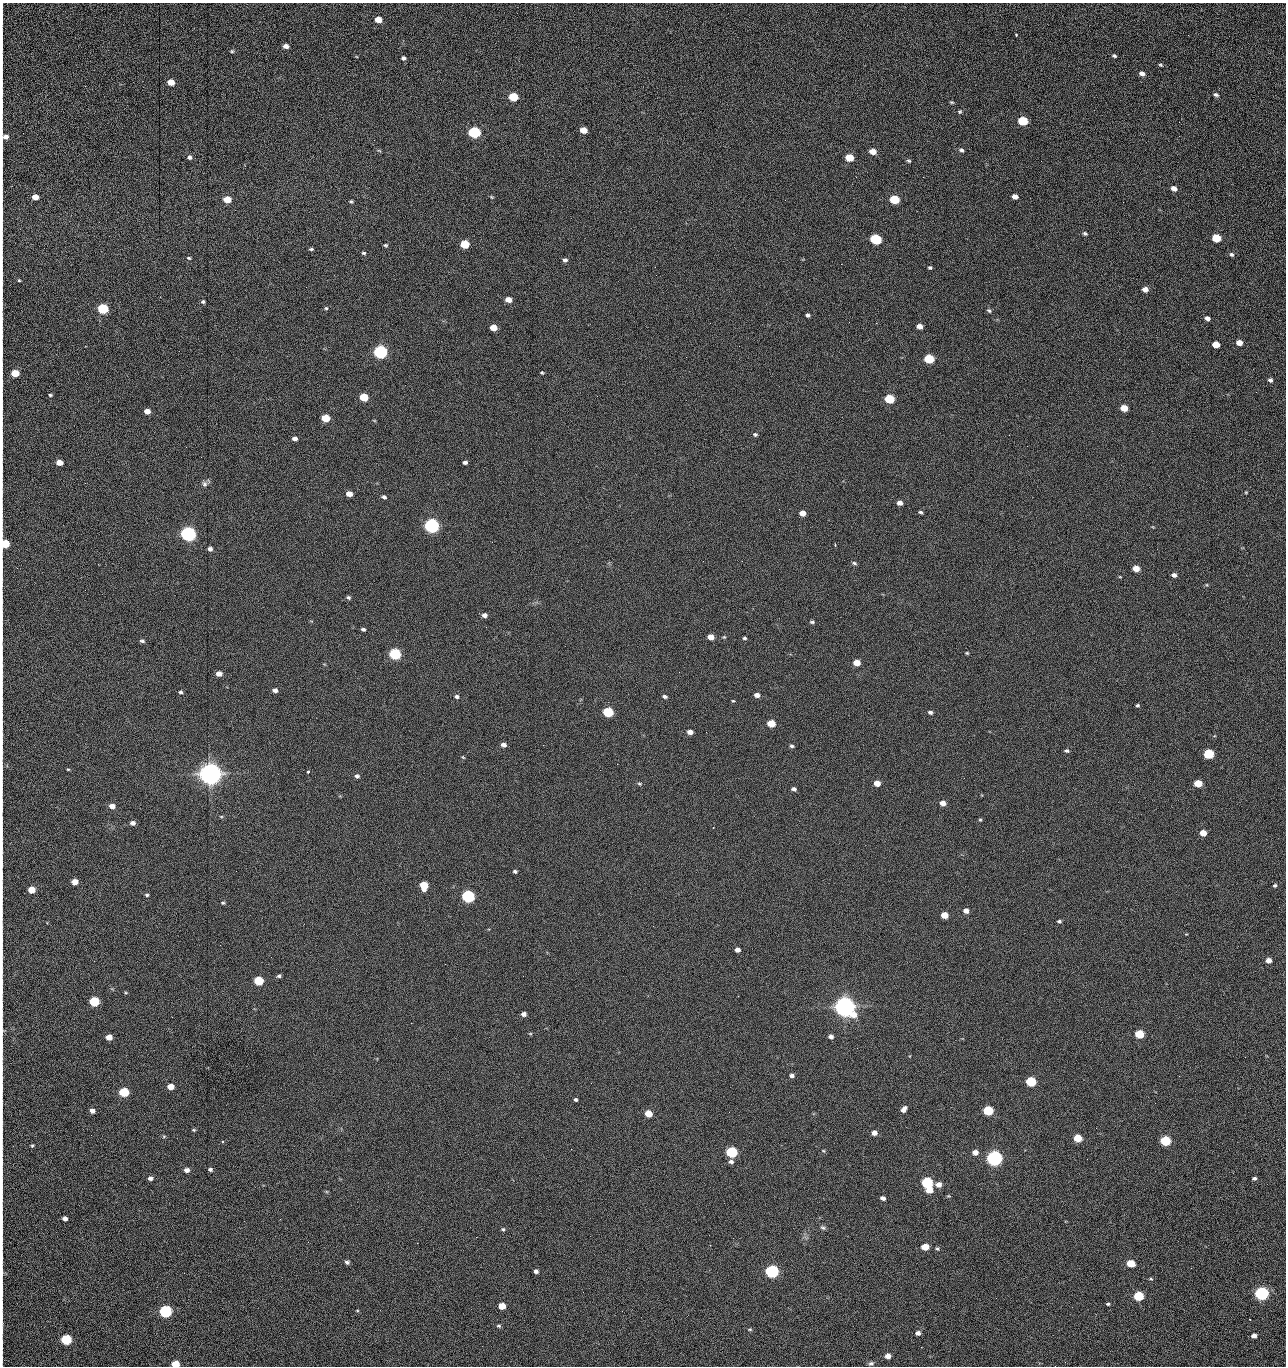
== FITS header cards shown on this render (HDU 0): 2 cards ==
NAXIS1  =                 1284 /fastest changing axis
NAXIS2  =                 1364 /next to fastest changing axis

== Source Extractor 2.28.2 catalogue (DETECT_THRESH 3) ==
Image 1284 x 1364 px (HDU 0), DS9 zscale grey, 1 PNG px = 1 image px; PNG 1288 x 1368 px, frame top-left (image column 1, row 1364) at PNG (2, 3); no overlay
Background 144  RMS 15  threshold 44.4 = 3 sigma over >= 5 px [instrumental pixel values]
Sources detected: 272; all 272 listed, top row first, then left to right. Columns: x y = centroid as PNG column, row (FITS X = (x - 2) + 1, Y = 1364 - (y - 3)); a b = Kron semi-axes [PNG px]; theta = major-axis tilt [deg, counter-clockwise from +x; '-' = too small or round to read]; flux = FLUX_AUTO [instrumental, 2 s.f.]
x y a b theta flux
2 8 10 2 90 1.8e+03
2 20 12 2 90 2.1e+03
378 20 6 4 -7 1.3e+04
1016 35 3 2 - 1.7e+03
1188 35 3 2 - 8.8e+02
2 42 19 2 90 3.2e+03
286 46 6 4 -9 5.2e+03
232 51 5 4 - 1.4e+03
1114 56 6 4 -20 1.7e+03
403 58 5 4 - 2.3e+03
2 61 18 2 90 3.0e+03
1160 65 5 3 - 1.3e+03
1142 74 6 5 - 4.4e+03
171 82 5 5 - 1.4e+04
2 92 20 2 90 3.6e+03
1216 95 7 5 -17 2.3e+03
513 97 6 5 - 4.2e+04
952 102 4 3 - 1.2e+03
2 112 10 2 90 1.9e+03
960 112 5 4 - 1.4e+03
1023 121 6 5 - 6.0e+04
1179 122 2 2 - 6.8e+02
583 130 6 5 - 1.4e+04
474 132 6 5 - 1.6e+05
5 138 21 8 79 8.2e+03
379 150 6 4 -20 1.1e+03
961 150 6 5 - 2.1e+03
873 151 6 4 -16 1.2e+04
189 157 6 6 - 2.7e+03
849 157 6 5 - 2.8e+04
909 161 5 4 - 1.5e+03
1041 161 2 2 - 1.1e+03
2 164 10 2 90 1.7e+03
856 177 3 2 - 1.6e+03
923 177 2 2 - 1.2e+04
1174 188 6 4 -26 6.4e+03
35 197 5 4 - 1.0e+04
491 197 5 4 - 1.1e+03
1015 197 5 4 - 5.5e+03
227 199 6 5 - 2.0e+04
894 199 6 5 - 5.1e+04
351 201 5 4 - 1.4e+03
1123 202 2 2 - 5.4e+02
2 212 20 2 90 3.8e+03
1085 234 6 4 -24 1.6e+03
1216 238 6 5 - 4.2e+04
876 239 6 5 - 1.0e+05
465 244 6 5 - 4.0e+04
386 245 6 5 - 1.4e+03
311 249 5 3 - 1.5e+03
364 253 5 4 - 1.6e+03
1231 254 6 5 - 2.1e+03
189 258 5 4 - 1.2e+03
565 260 5 4 - 2.7e+03
841 264 2 2 - 1.8e+04
930 267 4 4 - 1.5e+03
656 275 2 2 - 9.7e+02
19 280 4 3 - 1.1e+03
2 283 10 2 90 1.8e+03
306 287 2 2 - 3.6e+02
1145 289 5 4 - 7.3e+03
508 300 5 4 - 9.2e+03
203 302 4 4 - 1.8e+03
326 308 5 4 - 1.4e+03
103 309 6 5 - 1.0e+05
989 311 7 4 -37 1.8e+03
808 315 4 4 - 2.2e+03
1207 318 5 4 - 3.7e+03
710 323 2 2 - 2.2e+03
919 326 5 4 - 7.6e+03
493 328 5 5 - 1.5e+04
1239 343 5 4 - 1.0e+04
1216 344 5 5 - 1.6e+04
380 352 6 5 - 3.0e+05
2 353 11 2 90 1.9e+03
929 359 6 5 - 5.7e+04
15 373 5 5 - 2.4e+04
542 373 4 3 - 1.2e+03
1270 380 5 4 - 2.6e+03
2 383 12 2 90 1.7e+03
1256 392 3 2 - 1.0e+03
50 395 4 3 - 1.4e+03
364 397 6 5 - 3.7e+04
889 399 6 5 - 5.9e+04
2 407 8 2 90 1.5e+03
1124 408 5 5 - 1.8e+04
147 411 5 4 - 8.2e+03
325 418 6 5 - 2.8e+04
374 420 5 3 - 8.1e+02
755 434 6 5 - 1.8e+03
1009 435 2 2 - 2.2e+03
295 439 5 4 - 3.8e+03
2 446 14 2 90 2.2e+03
186 447 2 2 - 2.2e+03
59 462 5 4 - 1.2e+04
465 462 4 3 - 2.5e+03
2 469 14 2 90 2.1e+03
85 483 2 2 - 6.5e+02
204 484 8 7 - 3.1e+03
1246 492 4 3 - 8.7e+02
349 494 5 4 - 9.7e+03
384 497 5 4 - 2.4e+03
900 503 5 4 - 5.6e+03
921 512 4 3 - 1.7e+03
802 513 5 4 - 8.5e+03
432 526 6 5 - 5.0e+05
188 534 6 5 - 5.4e+05
492 542 2 2 - 1.8e+03
5 544 5 5 - 4.1e+04
835 545 3 3 - 8.5e+02
210 549 4 4 - 3.7e+03
742 561 2 2 - 5.5e+02
854 563 6 4 -16 2.0e+03
1136 568 5 4 - 1.3e+04
1174 575 5 4 - 3.8e+03
1120 577 4 3 - 7.6e+02
1207 585 5 4 - 1.0e+03
348 597 5 4 - 2.0e+03
484 615 5 4 - 4.3e+03
812 622 6 4 -9 1.7e+03
363 629 4 3 - 2.0e+03
2 633 12 2 90 1.8e+03
711 637 5 4 - 1.0e+04
744 638 4 3 - 1.6e+03
142 641 6 4 -13 2.1e+03
967 653 4 4 - 1.0e+03
395 654 6 5 - 1.6e+05
857 663 5 4 - 1.4e+04
2 671 9 2 90 1.4e+03
679 672 2 2 - 1.3e+03
219 674 5 4 - 7.2e+03
275 690 5 4 - 4.1e+03
181 692 5 4 - 1.8e+03
757 695 5 4 - 5.6e+03
457 696 7 5 -9 2.5e+03
665 696 5 4 - 2.4e+03
733 701 4 3 - 1.0e+03
1137 705 4 3 - 1.5e+03
608 712 6 5 - 7.5e+04
930 712 5 4 - 2.6e+03
771 724 5 5 - 2.7e+04
690 732 5 4 - 7.3e+03
2 741 7 2 90 7.8e+02
504 745 5 4 - 4.3e+03
543 745 2 2 - 2.1e+03
791 746 5 4 - 1.9e+03
1067 751 6 4 -5 2.0e+03
1209 754 6 5 - 7.6e+04
463 757 5 4 - 9.6e+02
617 764 2 2 - 2.0e+03
68 769 4 3 - 8.9e+02
308 772 3 3 - 2.1e+03
210 774 8 7 - 1.8e+06
357 776 5 5 - 2.8e+03
877 783 5 4 - 1.0e+04
1198 783 5 5 - 2.4e+04
639 784 6 5 - 1.5e+03
794 789 5 4 - 2.8e+03
943 803 5 4 - 7.9e+03
112 806 6 5 - 6.7e+03
221 816 5 3 - 9.7e+02
980 820 4 4 - 1.1e+03
133 823 5 5 - 3.9e+03
713 828 2 2 - 5.5e+02
1203 833 5 4 - 1.5e+04
515 871 4 4 - 1.8e+03
2 878 8 2 90 1.3e+03
75 882 5 4 - 1.2e+04
424 885 6 5 - 2.7e+04
1275 885 4 4 - 1.7e+03
32 890 5 5 - 1.6e+04
147 895 4 3 - 1.6e+03
468 896 6 5 - 2.4e+05
223 903 4 4 - 1.3e+03
966 911 5 5 - 5.7e+03
944 915 5 4 - 1.8e+04
1059 921 5 4 - 1.8e+03
737 950 5 4 - 5.8e+03
1268 960 5 4 - 7.3e+03
2 969 17 2 90 3.0e+03
279 976 5 4 - 2.0e+03
523 976 2 2 - 1.2e+03
259 981 6 5 - 6.0e+04
126 993 5 3 - 9.6e+02
738 996 2 2 - 4.5e+02
94 1001 6 5 - 7.5e+04
845 1007 8 7 - 1.4e+06
523 1014 5 4 - 4.3e+03
411 1023 2 2 - 3.6e+03
2 1031 15 3 90 2.7e+03
530 1034 6 3 0 1.0e+03
1139 1034 5 5 - 4.8e+04
831 1036 5 4 - 3.6e+03
109 1037 5 4 - 1.0e+04
857 1048 2 2 - 8.7e+02
1245 1057 2 2 - 1.3e+03
792 1075 5 4 - 3.1e+03
1179 1076 2 2 - 1.8e+03
1031 1081 6 5 - 8.8e+04
171 1086 5 4 - 1.2e+04
2 1087 16 2 90 2.8e+03
124 1092 6 5 - 6.5e+04
576 1099 4 3 - 1.8e+03
1155 1103 2 2 - 5.8e+02
904 1109 7 4 52 4.7e+03
988 1110 6 5 - 7.2e+04
92 1111 5 4 - 5.2e+03
729 1112 2 2 - 6.4e+02
648 1113 5 5 - 2.0e+04
194 1130 5 4 - 1.2e+03
874 1133 5 4 - 6.8e+03
91 1135 2 2 - 1.6e+03
164 1136 6 4 19 1.2e+03
1078 1138 5 5 - 3.2e+04
1165 1141 6 5 - 9.8e+04
222 1142 4 3 - 1.1e+03
32 1145 5 4 - 1.3e+03
571 1149 2 2 - 7.1e+02
823 1151 5 4 - 1.1e+03
732 1152 6 5 - 1.4e+05
975 1152 5 4 - 7.6e+03
994 1158 6 5 - 6.3e+05
1087 1159 2 2 - 1.2e+03
2 1162 14 2 90 2.5e+03
731 1162 6 5 - 3.1e+03
210 1169 4 4 - 2.2e+03
187 1170 6 5 - 4.5e+03
150 1178 6 5 - 3.6e+03
1254 1178 4 3 - 2.0e+03
927 1183 6 5 - 1.5e+05
938 1185 6 5 - 6.7e+03
929 1190 5 5 - 1.6e+04
2 1192 9 2 90 1.7e+03
883 1198 5 4 - 4.4e+03
65 1218 5 4 - 4.1e+03
280 1219 3 2 - 1.5e+03
2 1222 12 2 90 2.1e+03
823 1228 7 5 -25 2.0e+03
503 1229 5 5 - 1.5e+03
2 1233 10 2 90 1.9e+03
476 1237 2 2 - 4.8e+03
308 1242 3 2 - 1.3e+03
417 1243 2 2 - 3.7e+03
925 1247 5 5 - 1.9e+04
937 1249 5 5 - 1.5e+03
2 1258 11 2 90 1.9e+03
347 1262 5 4 - 2.8e+03
1131 1263 6 5 - 2.7e+04
536 1271 4 4 - 3.1e+03
772 1271 6 5 - 3.1e+05
2 1272 12 3 -87 2.4e+03
1151 1279 5 4 - 1.2e+03
2 1292 11 2 90 2.1e+03
1262 1293 6 5 - 3.6e+05
1138 1296 6 5 - 7.8e+04
996 1298 2 2 - 1.8e+03
1108 1304 4 3 - 1.4e+03
502 1306 5 5 - 1.7e+04
165 1311 6 5 - 2.4e+05
622 1311 2 2 - 5.8e+02
2 1316 15 2 90 2.9e+03
1249 1319 2 2 - 5.7e+02
499 1326 6 4 -14 1.5e+03
750 1329 7 4 5 1.5e+03
918 1333 5 5 - 4.2e+03
1254 1336 4 4 - 4.9e+03
66 1339 6 5 - 9.3e+04
2 1342 10 2 90 1.8e+03
888 1356 5 4 - 7.1e+03
871 1363 8 6 14 2.4e+03
175 1364 5 4 - 2.9e+04
1055 1366 2 2 - 1.3e+03
At the frame edge (FLAGS 8, measured only in part): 34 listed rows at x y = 2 8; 2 20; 2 42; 2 61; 2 92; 2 112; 5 138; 2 164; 2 212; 2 283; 2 353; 2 383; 2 407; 2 446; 2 469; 5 544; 2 633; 2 671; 2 741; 2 878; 2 969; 2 1031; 2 1087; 2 1162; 2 1192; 2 1222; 2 1233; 2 1258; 2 1272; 2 1292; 2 1316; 2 1342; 175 1364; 1055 1366

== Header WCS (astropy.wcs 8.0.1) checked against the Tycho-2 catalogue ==
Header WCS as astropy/WCSLIB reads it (CRVAL/CRPIX/CD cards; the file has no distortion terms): RA---TAN/DEC--TAN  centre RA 15:41:41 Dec +51:59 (235.42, +51.98 deg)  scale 1.26 arcsec/px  FOV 26.9' x 28.5'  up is +92 deg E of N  parity flipped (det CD > 0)
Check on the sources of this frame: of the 60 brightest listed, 11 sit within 2.0 arcsec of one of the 11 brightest Tycho-2 stars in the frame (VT <= 12.29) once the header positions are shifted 0.33 arcsec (0.18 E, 0.28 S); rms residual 1.14 arcsec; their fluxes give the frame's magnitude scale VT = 25.23 - 2.5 log10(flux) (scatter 0.20 mag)
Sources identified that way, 11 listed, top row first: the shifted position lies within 2.0 arcsec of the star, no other Tycho-2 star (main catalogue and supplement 1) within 4.0 arcsec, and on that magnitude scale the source's flux lands within +1.5 / -3 mag of the star's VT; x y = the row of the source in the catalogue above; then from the Tycho-2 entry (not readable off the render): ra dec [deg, ICRS J2000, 3 dp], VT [Tycho-2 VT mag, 2 dp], TYC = Tycho-2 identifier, HIP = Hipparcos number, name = IAU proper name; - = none
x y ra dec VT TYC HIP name
380 352 235.614 +52.064 11.61 3489-1132-1 - -
432 526 235.514 +52.049 11.19 3489-1407-1 - -
188 534 235.515 +52.133 11.12 3489-1380-1 - -
210 774 235.378 +52.130 9.31 3489-1322-1 76850 -
468 896 235.303 +52.042 11.52 3489-958-1 - -
845 1007 235.232 +51.912 9.59 3489-824-1 - -
994 1158 235.143 +51.862 10.97 3489-1016-1 - -
927 1183 235.131 +51.886 12.29 3489-908-1 - -
772 1271 235.084 +51.941 11.45 3489-1346-1 - -
1262 1293 235.062 +51.771 11.53 3489-1453-1 - -
165 1311 235.075 +52.152 11.74 3489-912-1 - -